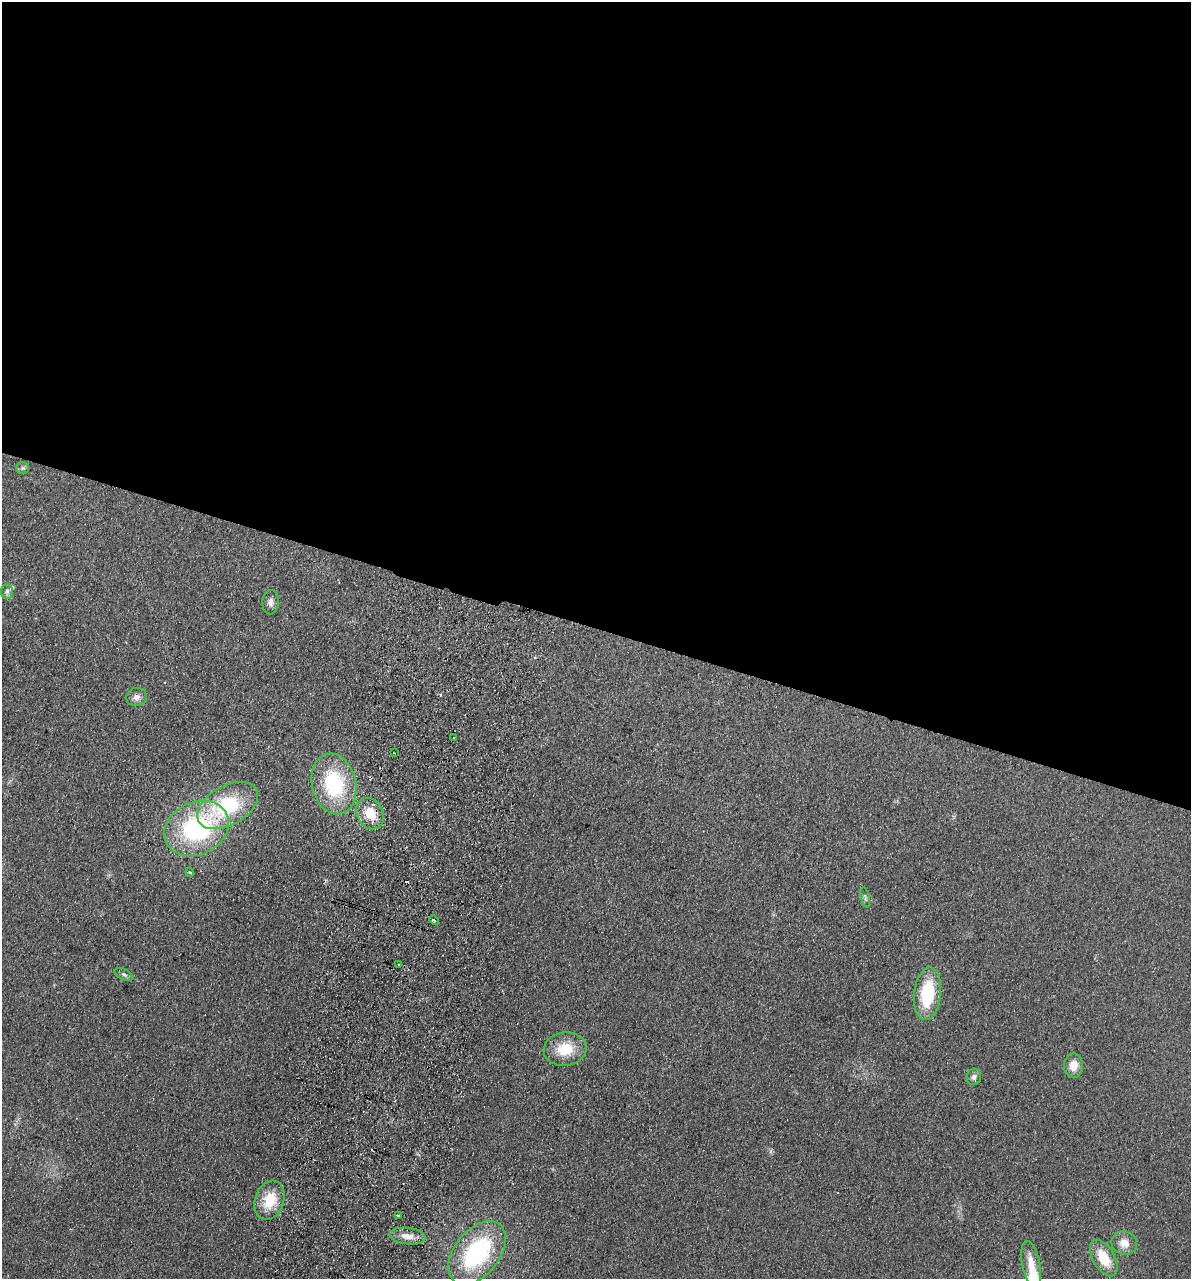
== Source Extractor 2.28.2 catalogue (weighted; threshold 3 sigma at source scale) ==
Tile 3 of 4 x 4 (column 3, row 1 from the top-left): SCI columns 2556-3744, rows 3848-5124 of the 5237 x 5141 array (HDU 1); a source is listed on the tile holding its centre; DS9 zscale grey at full resolution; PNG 1193 x 1281 px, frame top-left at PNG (2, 2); each listed source drawn as its Kron ellipse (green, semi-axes under 4 px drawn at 4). Shown black and unused: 49% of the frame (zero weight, under 2 of 3 exposures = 3% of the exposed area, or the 3 px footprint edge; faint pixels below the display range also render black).
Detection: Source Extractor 2.28.2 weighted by HDU 2 'WHT'; one run over the whole footprint, this tile lists its part. Background 0.191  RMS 0.012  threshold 0.055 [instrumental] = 3 sigma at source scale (4.5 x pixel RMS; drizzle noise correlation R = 1.50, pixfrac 1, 0.05/0.05 arcsec/px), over >= 5 px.
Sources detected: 30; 2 cosmic-ray / hot-pixel residue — neither listed nor drawn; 2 inside a brighter listed object's ellipse — not listed separately; the other 26 listed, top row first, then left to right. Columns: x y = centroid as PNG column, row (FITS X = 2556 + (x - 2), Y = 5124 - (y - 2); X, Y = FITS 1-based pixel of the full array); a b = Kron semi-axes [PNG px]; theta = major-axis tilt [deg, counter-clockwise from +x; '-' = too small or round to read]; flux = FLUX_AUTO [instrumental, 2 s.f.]
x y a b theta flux
22 468 6 5 - 2.6
7 591 7 6 - 3.5
271 602 12 8 88 5.7
137 697 10 9 - 6.2
453 738 3 3 - 4.7
394 753 2 2 - 0.89
334 784 31 22 -77 98
228 806 33 19 29 92
370 814 16 13 -59 26
197 828 33 26 25 160
190 872 5 4 - 1.7
865 897 10 4 -76 2.7
434 920 5 3 - 1.8
398 965 2 2 - 1.2
124 974 10 5 -26 3
928 994 26 13 83 64
565 1049 21 17 7 34
1073 1066 12 9 87 13
974 1077 8 7 - 4.2
269 1200 20 14 71 31
398 1216 3 3 - 1.9
407 1236 18 8 -7 12
1124 1243 13 12 - 12
477 1253 36 22 52 150
1104 1258 20 11 -59 34
1031 1264 23 9 -79 17